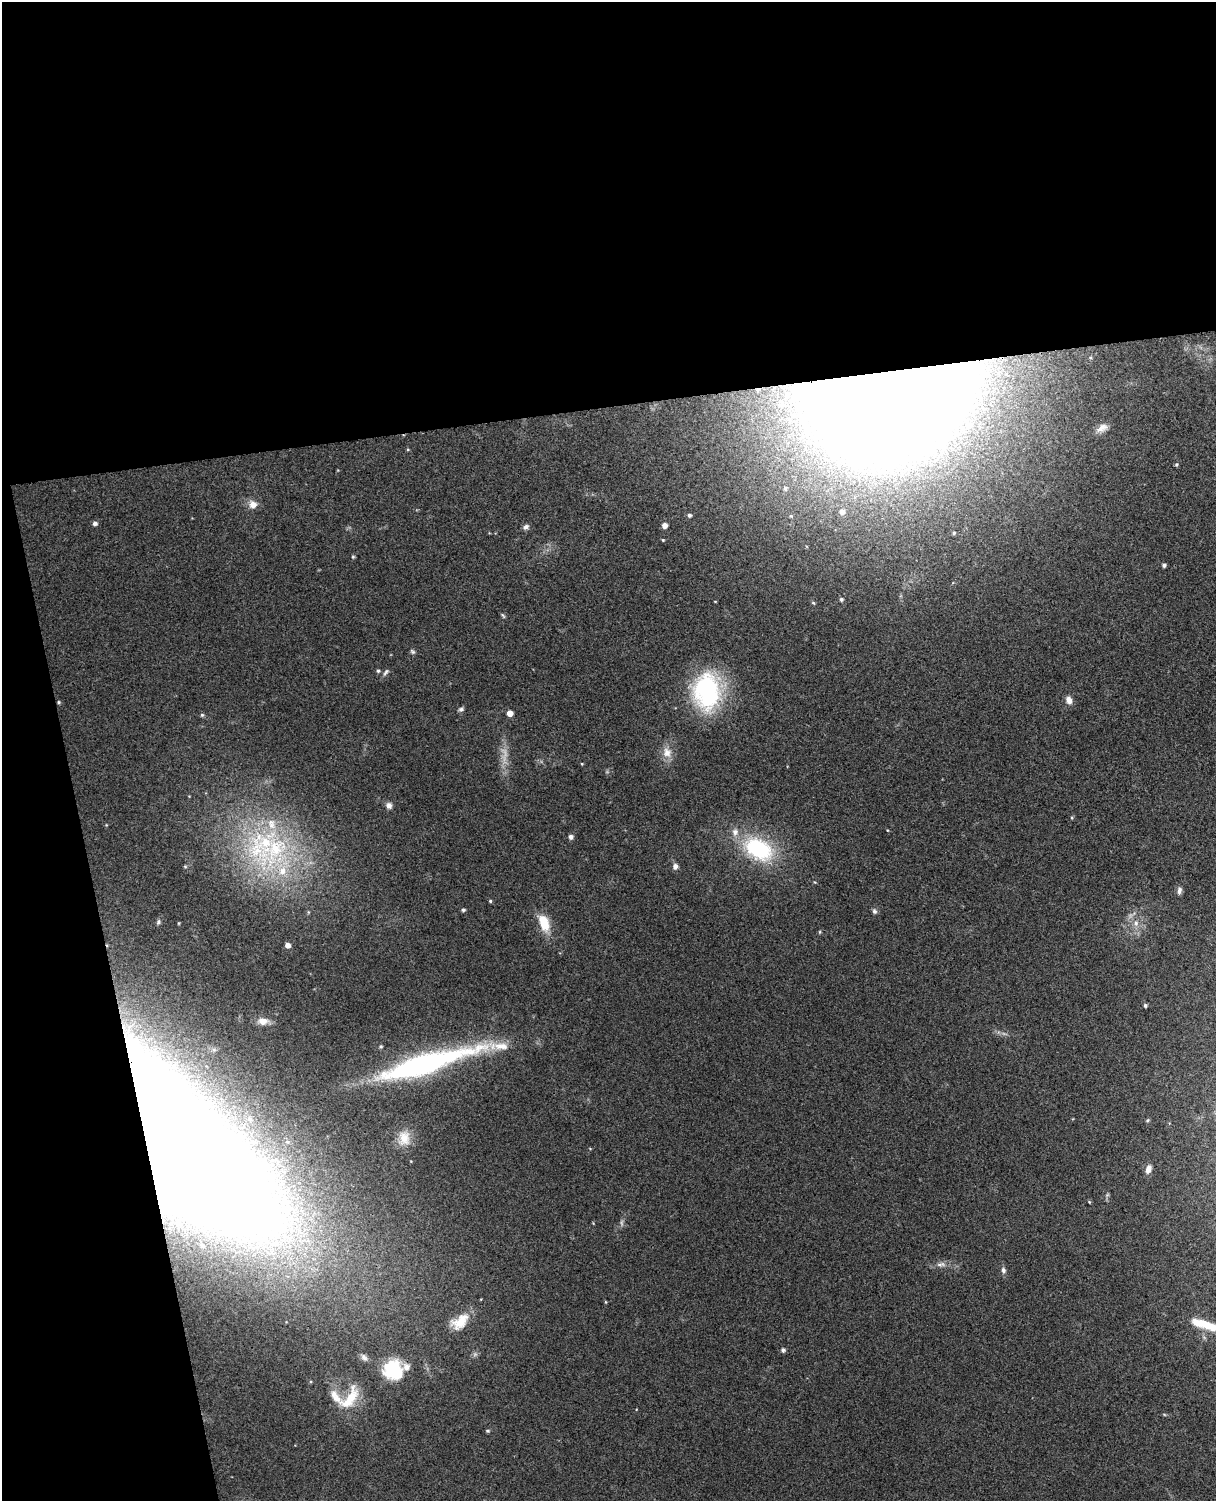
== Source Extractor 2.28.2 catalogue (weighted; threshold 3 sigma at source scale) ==
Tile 1 of 4 x 3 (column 1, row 1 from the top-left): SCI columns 57-1270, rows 3148-4646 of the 4968 x 4909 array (HDU 1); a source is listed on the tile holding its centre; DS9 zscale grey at full resolution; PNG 1218 x 1503 px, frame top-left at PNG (2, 2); no overlay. Shown black and unused: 33% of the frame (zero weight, under 3 of 4 exposures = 5% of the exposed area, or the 3 px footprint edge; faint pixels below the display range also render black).
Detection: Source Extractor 2.28.2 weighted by HDU 2 'WHT'; one run over the whole footprint, this tile lists its part. Background 0.0696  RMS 0.0075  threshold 0.0337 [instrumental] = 3 sigma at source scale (4.5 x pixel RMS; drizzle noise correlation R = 1.50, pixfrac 1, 0.05/0.05 arcsec/px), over >= 5 px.
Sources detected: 81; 3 too faint to see at this stretch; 1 inside a brighter object's white glare — not listed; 9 inside a brighter listed object's ellipse — not listed separately; the other 68 listed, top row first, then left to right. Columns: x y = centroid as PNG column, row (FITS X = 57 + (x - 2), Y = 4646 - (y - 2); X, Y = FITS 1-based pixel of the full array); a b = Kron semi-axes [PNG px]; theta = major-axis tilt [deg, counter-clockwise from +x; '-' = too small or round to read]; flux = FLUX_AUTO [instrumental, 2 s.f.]
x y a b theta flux
880 400 121 86 12 2700
1102 428 16 8 27 5.5
408 449 5 3 - 0.69
1176 464 4 4 - 0.93
785 489 5 5 - 1.8
253 504 9 9 - 7
842 512 6 6 - 3.3
689 515 5 5 - 2
791 516 4 4 - 0.88
95 523 5 5 - 2.5
665 525 5 5 - 5.2
526 527 8 6 30 2.7
954 533 4 3 - 0.94
663 540 4 3 - 0.72
353 557 5 4 - 1
1164 565 4 4 - 1.9
841 599 5 4 - 1.5
715 601 4 2 - 0.49
813 603 5 4 - 1
503 615 7 4 -46 1.2
412 652 7 5 -44 1.5
378 671 5 5 - 1.4
386 672 11 5 56 2.2
707 691 34 25 -89 120
1069 700 10 8 -72 4.6
59 702 5 4 - 0.96
461 709 8 5 23 1.8
510 713 5 5 - 7.8
202 715 5 5 - 1.2
667 752 17 12 -70 9.1
582 764 4 3 - 0.68
389 805 8 7 - 3.8
1072 818 5 4 - 0.93
571 837 5 5 - 2.8
262 845 69 43 55 130
758 849 35 23 -28 73
185 866 5 4 - 0.88
675 866 8 7 - 3.1
1179 891 9 6 77 3
490 901 4 4 - 0.99
463 910 5 4 - 1.5
874 911 8 6 -69 2
308 912 5 3 - 0.81
158 922 7 5 67 1.5
179 923 4 3 - 0.63
544 923 21 11 -70 19
1136 923 10 8 -86 5.8
820 932 5 3 - 0.76
288 945 5 4 - 5.1
1145 1005 4 4 - 1.7
263 1021 15 9 -3 7.9
381 1046 4 4 - 1.2
425 1064 108 19 17 200
1147 1120 5 4 - 1.2
404 1138 20 15 81 12
188 1150 201 69 -45 2100
1148 1169 10 6 72 4.8
1089 1202 4 3 - 0.74
941 1264 14 7 5 4.4
1003 1270 8 6 -82 2.5
606 1302 5 3 - 0.66
460 1322 24 14 37 16
1204 1324 29 10 -13 20
783 1350 5 5 - 2.1
364 1357 12 7 -45 3.3
393 1370 23 21 -53 40
350 1398 38 16 60 27
487 1431 5 4 - 1.2
Overlapping masked pixels (flux is a lower limit): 4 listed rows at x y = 880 400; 59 702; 425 1064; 188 1150